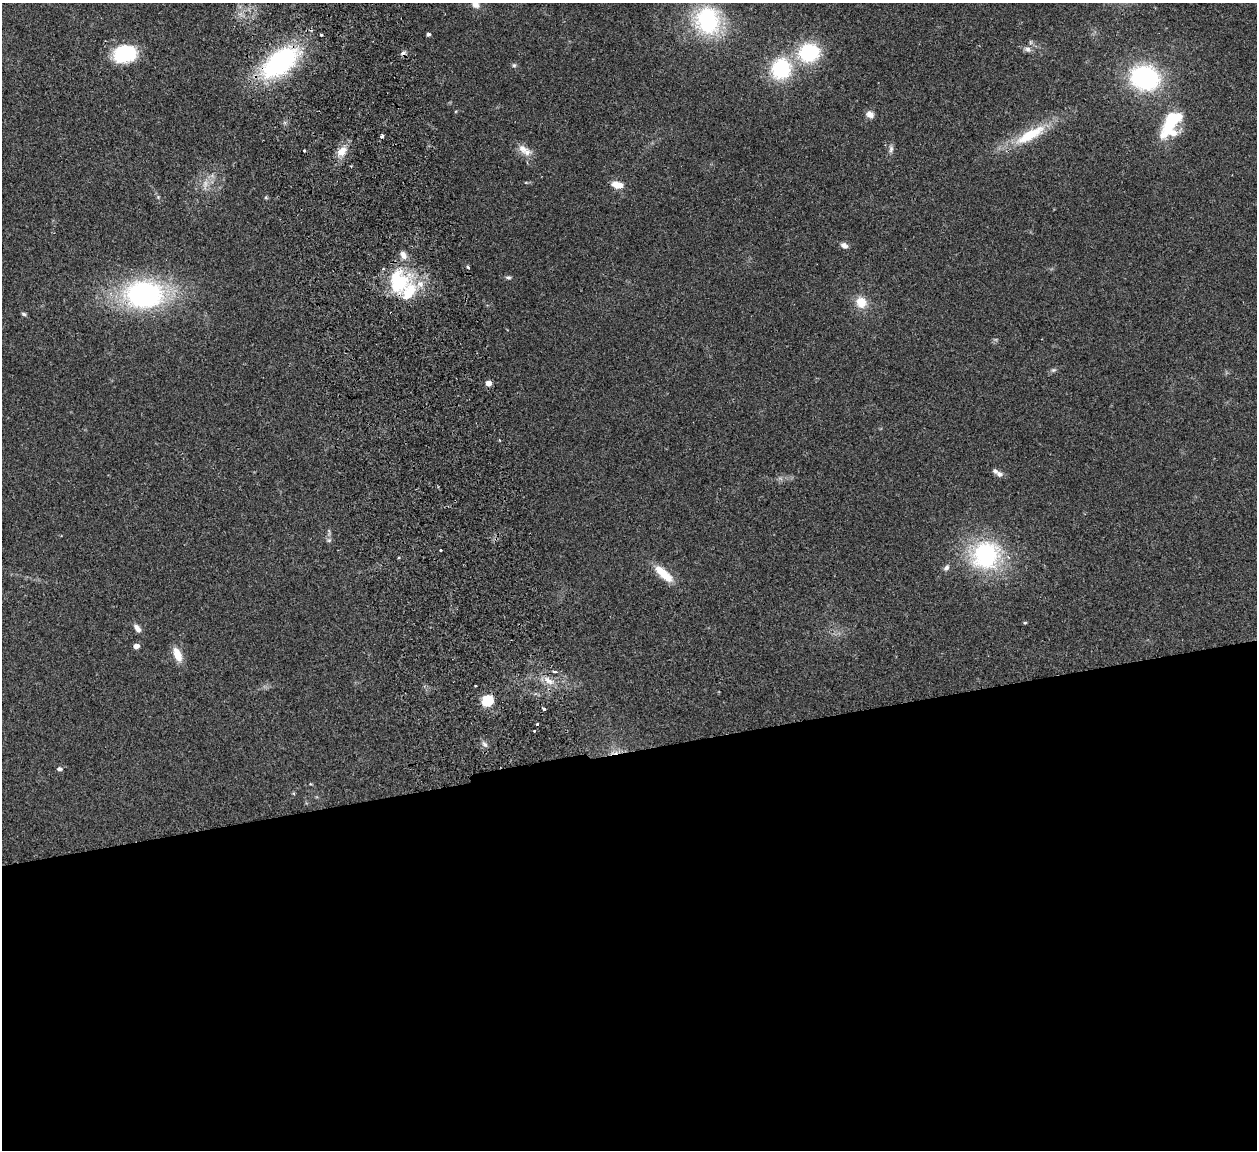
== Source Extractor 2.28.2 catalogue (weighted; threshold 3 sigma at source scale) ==
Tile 15 of 4 x 4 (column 3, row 4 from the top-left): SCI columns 2565-3819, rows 163-1310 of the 5132 x 5030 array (HDU 1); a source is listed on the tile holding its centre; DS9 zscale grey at full resolution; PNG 1259 x 1152 px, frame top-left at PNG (2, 3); no overlay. Shown black and unused: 35% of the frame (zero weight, under 2 of 3 exposures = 3% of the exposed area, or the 3 px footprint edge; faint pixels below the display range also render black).
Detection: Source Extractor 2.28.2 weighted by HDU 2 'WHT'; one run over the whole footprint, this tile lists its part. Background 0.176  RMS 0.011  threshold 0.0488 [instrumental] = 3 sigma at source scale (4.5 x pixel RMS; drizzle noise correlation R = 1.50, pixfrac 1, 0.05/0.05 arcsec/px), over >= 5 px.
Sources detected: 56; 1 too faint to see at this stretch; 3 cosmic-ray / hot-pixel residue — not listed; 5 inside a brighter listed object's ellipse — not listed separately; the other 47 listed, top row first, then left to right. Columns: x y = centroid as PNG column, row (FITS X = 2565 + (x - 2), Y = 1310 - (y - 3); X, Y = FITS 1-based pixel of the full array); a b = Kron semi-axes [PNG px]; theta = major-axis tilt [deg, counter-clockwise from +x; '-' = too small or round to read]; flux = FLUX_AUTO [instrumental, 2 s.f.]
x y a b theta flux
476 5 10 8 -30 6.3
708 21 28 25 -78 110
428 34 4 3 - 2.7
321 35 3 3 - 1.2
1027 49 10 6 -7 4.2
809 53 19 16 11 82
124 54 23 17 10 57
280 63 32 18 38 190
514 65 6 5 - 1.9
781 69 28 26 71 64
1145 78 22 19 -15 160
870 114 10 8 -32 5.7
1171 124 38 18 61 53
1030 135 46 13 29 45
522 149 14 10 -54 8.6
891 149 10 6 82 3.6
305 150 3 3 - 3.7
342 151 14 10 51 12
617 185 14 8 -13 12
266 198 6 3 -20 1.3
844 245 9 6 -33 4.4
468 267 3 3 - 4.5
508 277 7 5 -9 2.1
398 281 33 25 -78 69
144 295 33 24 -2 220
861 302 14 12 -58 17
24 314 7 5 -18 1.8
1053 370 6 5 - 2
488 383 5 5 - 8.1
999 474 9 7 -31 3.9
329 540 7 5 43 2
441 550 3 3 - 2.3
986 555 30 28 62 120
946 568 9 6 51 3.5
664 574 26 9 -42 23
1025 623 5 3 - 1.1
137 628 12 6 -49 5.8
136 646 5 4 - 8.7
177 654 17 8 -68 15
556 672 3 3 - 120
548 680 15 7 -37 9.3
487 700 6 5 - 95
544 709 3 3 - 12
537 724 3 3 - 2.3
534 731 3 2 - 1.4
484 744 9 4 -36 2.7
59 769 6 5 - 2.6
Overlapping masked pixels (flux is a lower limit): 1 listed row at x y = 280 63
Isophote crosses this tile's border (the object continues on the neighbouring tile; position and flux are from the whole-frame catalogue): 1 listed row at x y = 476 5